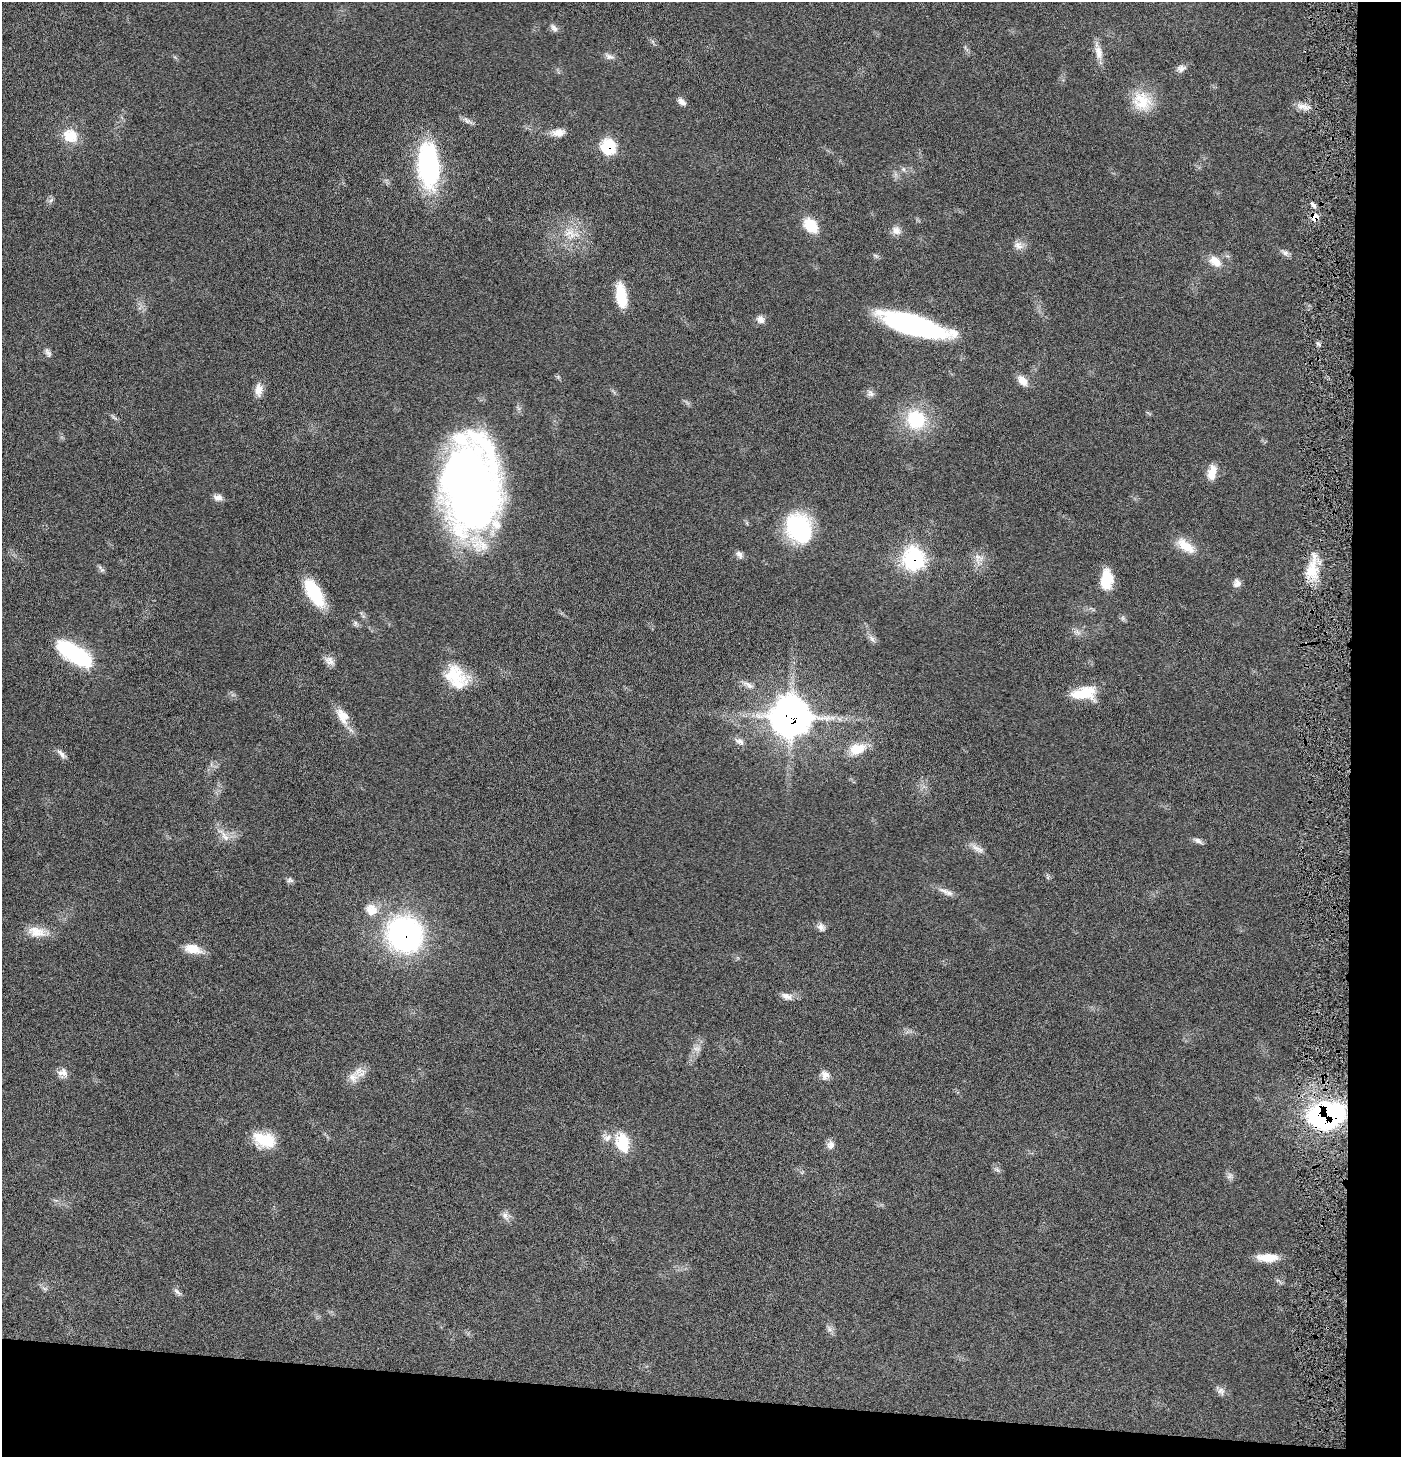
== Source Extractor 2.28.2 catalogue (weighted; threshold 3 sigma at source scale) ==
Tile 9 of 3 x 3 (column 3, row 3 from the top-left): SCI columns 2946-4344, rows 3-1457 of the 4445 x 4372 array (HDU 1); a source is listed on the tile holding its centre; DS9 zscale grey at full resolution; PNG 1403 x 1459 px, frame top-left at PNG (2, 2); no overlay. Shown black and unused: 8% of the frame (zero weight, under 4 of 8 exposures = <1% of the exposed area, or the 3 px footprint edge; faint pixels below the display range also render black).
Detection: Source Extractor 2.28.2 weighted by HDU 2 'WHT'; one run over the whole footprint, this tile lists its part. Background 0.0669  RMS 0.0041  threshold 0.017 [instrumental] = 3 sigma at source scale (4.09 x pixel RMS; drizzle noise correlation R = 1.36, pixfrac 0.8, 0.05/0.05 arcsec/px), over >= 5 px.
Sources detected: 85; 1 long thin detection or spike segment (spike, bleed or trail) — not listed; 2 inside a brighter listed object's ellipse — not listed separately; the other 82 listed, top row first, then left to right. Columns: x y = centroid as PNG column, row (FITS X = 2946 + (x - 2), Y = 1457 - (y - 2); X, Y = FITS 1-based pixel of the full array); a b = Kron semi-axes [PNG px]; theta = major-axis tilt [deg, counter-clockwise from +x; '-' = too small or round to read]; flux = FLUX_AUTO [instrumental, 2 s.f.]
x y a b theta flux
554 28 12 7 -48 1.5
1098 52 24 9 -76 4
609 56 15 7 -23 1.8
1181 68 12 9 14 1.9
1142 101 27 24 -51 12
681 102 11 7 -36 1.9
1301 106 14 9 -7 2.9
467 120 15 6 -32 1.6
558 133 17 10 3 3.5
70 136 19 16 -31 8.3
608 147 9 9 - 24
428 166 40 19 -86 67
903 169 6 5 - 0.86
51 200 8 5 45 0.92
1313 205 9 5 -40 1.1
1314 217 8 8 - 4.5
811 225 19 13 -48 9.4
896 230 12 11 - 2.6
571 234 26 15 -19 9.3
1018 246 14 10 -35 2.7
1285 252 11 7 -29 1.5
1215 261 17 12 -37 5.2
621 296 24 10 -82 13
760 319 10 8 -39 2.3
914 325 64 17 -16 76
48 353 13 6 -55 1.4
1022 381 15 9 -46 3.6
259 390 17 10 87 3.5
870 393 10 9 - 1.6
114 417 9 3 -44 0.73
916 419 25 23 -54 21
1212 473 17 9 78 5.2
471 485 87 51 90 290
218 498 12 8 -14 2
799 528 29 24 -58 39
1185 546 26 12 -37 7.2
739 555 11 7 -56 1.6
914 558 12 11 - 75
979 558 16 12 83 4
101 569 12 5 -51 1.1
1312 571 26 16 88 10
1107 579 21 13 88 9.9
1237 583 11 9 77 2
314 593 33 14 -59 19
872 639 9 6 -55 1.4
74 654 39 16 -33 38
330 661 15 9 -36 2.5
454 674 34 21 -15 14
1084 693 27 14 7 13
342 716 24 14 -61 6
791 717 19 17 8 390
740 741 13 8 -30 2
857 749 24 15 17 8
61 754 15 6 -46 1.8
224 834 24 6 -46 3.4
1198 841 13 6 -31 1.4
977 849 22 7 -31 2.7
290 880 9 6 -6 1
946 892 25 7 -22 2.9
371 910 18 16 -36 6.3
821 927 11 8 -48 1.9
37 932 28 14 -9 6.5
405 934 35 33 -50 91
193 949 22 11 -14 5.8
787 996 17 9 -15 2.7
697 1049 12 6 -6 1.7
63 1073 13 9 2 2.9
825 1075 12 11 - 2.5
353 1077 18 14 70 4.8
1326 1115 28 20 11 92
607 1138 14 9 38 2.7
264 1140 27 17 -17 12
622 1142 20 14 -76 13
830 1145 11 10 - 2.2
997 1170 10 4 -30 0.86
1229 1176 9 7 53 1.4
505 1216 14 8 -61 2
1267 1258 26 9 -1 6.6
44 1288 7 4 -19 0.79
177 1292 13 5 -42 1.2
829 1329 9 6 -37 1.3
1221 1391 11 9 -59 1.8
Overlapping masked pixels (flux is a lower limit): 6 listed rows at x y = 608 147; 1314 217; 914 558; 791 717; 405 934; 1326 1115